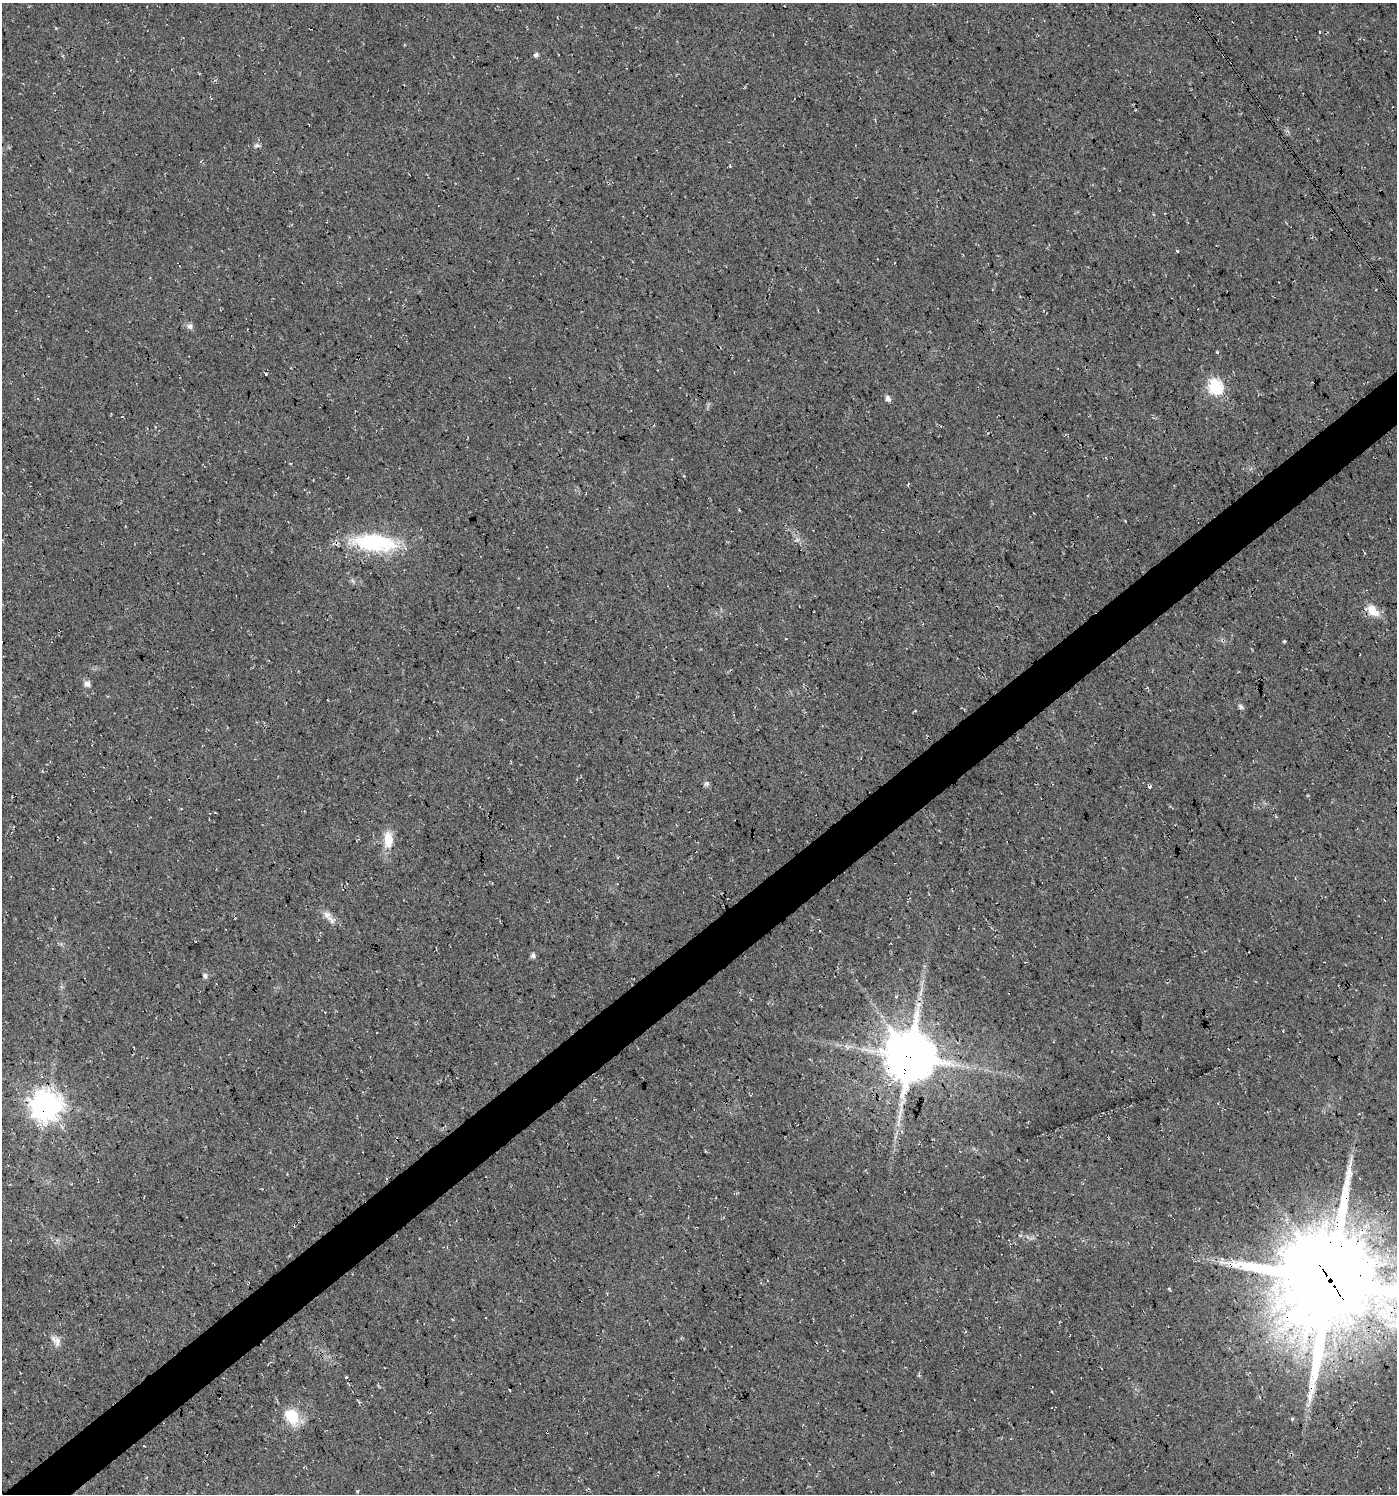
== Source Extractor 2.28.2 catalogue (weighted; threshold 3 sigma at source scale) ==
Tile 7 of 4 x 4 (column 3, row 2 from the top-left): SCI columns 2921-4315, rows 2986-4477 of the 5906 x 5968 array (HDU 1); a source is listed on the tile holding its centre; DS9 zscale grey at full resolution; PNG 1399 x 1496 px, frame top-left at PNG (2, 3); no overlay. Shown black and unused: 4% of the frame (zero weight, under 3 of 4 exposures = <1% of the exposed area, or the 3 px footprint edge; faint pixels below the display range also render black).
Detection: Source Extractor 2.28.2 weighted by HDU 2 'WHT'; one run over the whole footprint, this tile lists its part. Background 0.022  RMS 0.0063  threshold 0.0281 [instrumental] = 3 sigma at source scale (4.5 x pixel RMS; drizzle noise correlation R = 1.50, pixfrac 1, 0.0396/0.0396 arcsec/px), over >= 5 px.
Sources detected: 29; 1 cosmic-ray / hot-pixel residue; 1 long thin detection or spike segment (spike, bleed or trail) — not listed; the other 27 listed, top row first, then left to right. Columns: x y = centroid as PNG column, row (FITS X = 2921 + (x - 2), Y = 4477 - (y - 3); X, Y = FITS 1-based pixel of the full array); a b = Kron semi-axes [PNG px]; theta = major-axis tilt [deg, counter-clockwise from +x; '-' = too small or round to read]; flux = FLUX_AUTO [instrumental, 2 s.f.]
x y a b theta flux
1319 32 3 2 - 0.47
536 55 6 6 - 1.5
257 145 6 5 - 1.5
1177 251 4 3 - 2.3
190 326 8 7 - 2.2
266 374 3 2 - 0.69
1215 386 7 6 - 110
887 398 6 5 - 2.8
1125 521 3 3 - 0.46
374 543 51 19 -6 57
1372 610 17 10 -38 9.5
1284 641 5 3 - 0.61
87 684 9 8 - 2.4
1241 707 7 5 -43 1.6
707 783 8 7 - 1.4
1150 786 3 3 - 4
388 840 20 11 -90 11
327 914 14 9 -40 4.6
533 956 5 5 - 2
205 976 7 6 - 1.6
910 1057 15 14 - 3100
46 1104 9 9 - 930
1330 1281 34 33 - 10000
57 1341 14 9 -87 4
292 1417 19 14 -51 18
547 1432 3 3 - 0.54
357 1491 4 4 - 0.64
Overlapping masked pixels (flux is a lower limit): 5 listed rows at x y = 1150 786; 910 1057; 46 1104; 1330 1281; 547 1432
Isophote crosses this tile's border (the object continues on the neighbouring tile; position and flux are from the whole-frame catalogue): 1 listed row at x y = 1330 1281